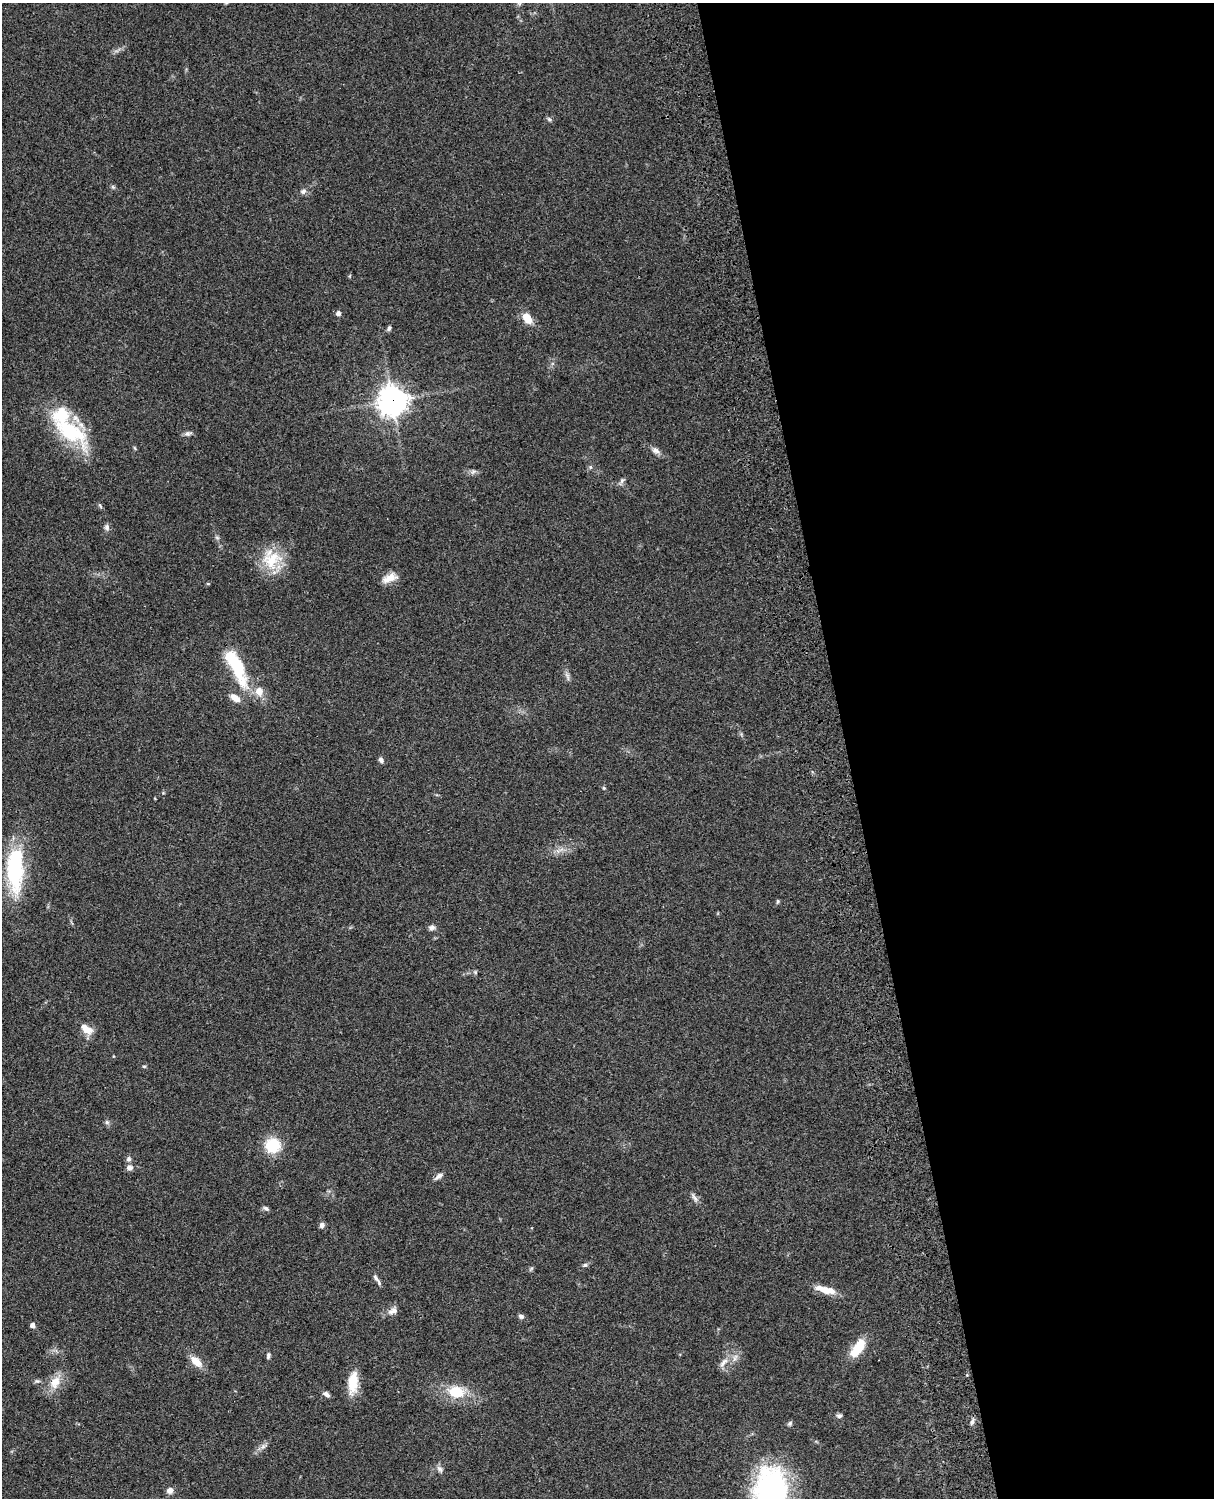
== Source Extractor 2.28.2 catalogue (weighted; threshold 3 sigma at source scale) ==
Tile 8 of 4 x 3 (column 4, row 2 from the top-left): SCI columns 3757-4968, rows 1772-3267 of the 5086 x 4926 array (HDU 1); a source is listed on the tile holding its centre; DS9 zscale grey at full resolution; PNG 1216 x 1500 px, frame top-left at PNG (2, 3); no overlay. Shown black and unused: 30% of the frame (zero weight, under 3 of 4 exposures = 6% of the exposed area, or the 3 px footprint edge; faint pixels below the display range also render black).
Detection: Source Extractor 2.28.2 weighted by HDU 2 'WHT'; one run over the whole footprint, this tile lists its part. Background 0.0963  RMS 0.0062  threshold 0.0281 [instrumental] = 3 sigma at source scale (4.5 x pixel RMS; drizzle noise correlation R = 1.50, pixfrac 1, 0.05/0.05 arcsec/px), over >= 5 px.
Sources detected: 70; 1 inside a brighter object's white glare — not listed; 5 inside a brighter listed object's ellipse — not listed separately; the other 64 listed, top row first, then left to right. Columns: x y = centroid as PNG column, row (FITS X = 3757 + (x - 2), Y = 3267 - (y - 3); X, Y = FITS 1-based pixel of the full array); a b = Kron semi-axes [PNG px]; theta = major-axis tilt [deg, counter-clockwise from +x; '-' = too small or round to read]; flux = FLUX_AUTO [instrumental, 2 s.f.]
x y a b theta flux
519 3 6 4 -18 0.87
549 119 6 5 - 1.2
113 187 7 4 -45 0.97
303 191 8 7 - 2.1
338 313 5 5 - 2.5
527 318 11 7 -56 9.7
389 328 7 4 68 1.3
392 400 10 10 - 610
70 432 53 22 -37 48
188 434 11 6 14 1.9
135 448 6 3 -70 0.7
655 450 11 7 -29 2.8
590 467 5 5 - 1
473 472 8 6 41 1.8
622 481 10 5 57 1.7
100 506 7 4 -53 0.92
107 527 9 7 -76 1.9
217 538 7 4 -2 1
272 560 29 24 36 22
390 578 20 9 20 7
208 584 5 3 - 0.57
236 664 24 13 -64 28
567 676 14 5 -71 2.1
259 691 10 9 - 6.3
235 698 12 7 -34 5.5
381 760 7 5 -69 1.9
604 788 5 4 - 0.82
558 851 7 5 45 2.2
15 869 51 18 -90 56
777 901 7 3 81 0.8
432 927 9 7 -1 1.9
475 972 6 4 -46 0.83
87 1029 17 9 -34 7.2
144 1066 6 4 -1 0.73
107 1122 6 5 - 1.3
273 1145 15 15 - 20
128 1159 8 7 - 1.7
129 1168 7 7 - 3
439 1176 12 5 36 2.6
694 1197 15 5 -58 2.3
266 1208 9 5 -24 1.4
322 1225 6 6 - 2
585 1265 6 5 - 1.2
376 1278 12 6 -54 2.3
827 1290 23 9 -9 8.1
393 1311 13 8 22 4
521 1316 7 6 - 1.6
33 1325 4 4 - 3
858 1348 22 9 55 17
268 1356 8 4 79 1.4
196 1361 18 9 -44 7
724 1362 18 7 48 4.6
37 1381 9 5 -7 1.4
55 1382 19 13 65 9.6
353 1382 28 11 86 14
456 1392 20 14 -8 19
326 1394 9 5 -39 2.1
839 1416 7 6 - 1.6
972 1421 9 5 72 1.8
790 1423 7 5 57 1.2
263 1446 10 6 42 2.4
440 1469 11 6 -52 2.1
771 1489 49 36 -78 110
170 1490 8 7 - 3.2
Overlapping masked pixels (flux is a lower limit): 1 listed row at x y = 392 400
Isophote crosses this tile's border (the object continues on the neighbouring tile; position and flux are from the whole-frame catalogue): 1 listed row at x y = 771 1489